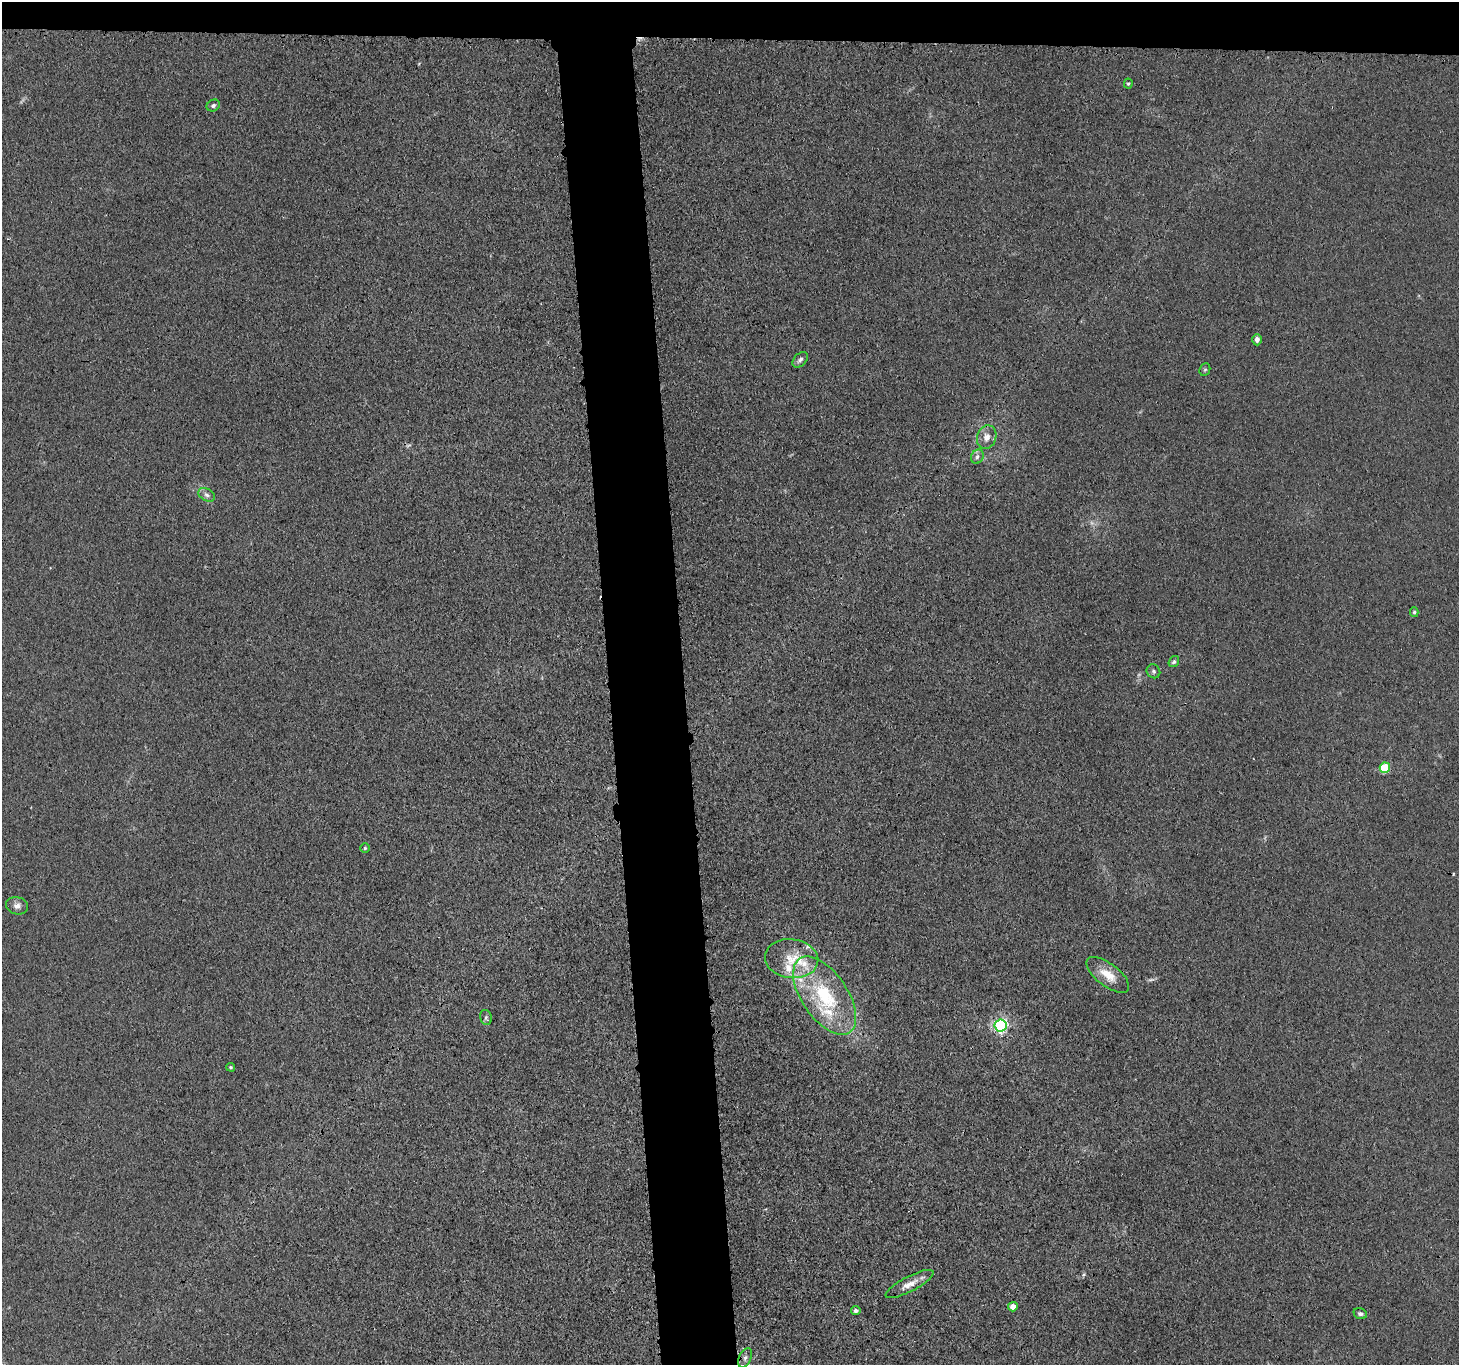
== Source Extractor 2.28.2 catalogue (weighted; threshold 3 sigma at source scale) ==
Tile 2 of 3 x 3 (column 2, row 1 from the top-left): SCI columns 1481-2937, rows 2865-4227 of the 4416 x 4389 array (HDU 1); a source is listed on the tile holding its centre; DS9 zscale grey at full resolution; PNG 1461 x 1367 px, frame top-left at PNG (2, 2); each listed source drawn as its Kron ellipse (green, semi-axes under 4 px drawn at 4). Shown black and unused: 8% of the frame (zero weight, under 3 of 4 exposures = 3% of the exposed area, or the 3 px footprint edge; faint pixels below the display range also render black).
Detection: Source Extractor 2.28.2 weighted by HDU 2 'WHT'; one run over the whole footprint, this tile lists its part. Background 0.0279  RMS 0.0041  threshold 0.0186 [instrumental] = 3 sigma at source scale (4.5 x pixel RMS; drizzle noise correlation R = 1.50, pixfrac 1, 0.05/0.05 arcsec/px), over >= 5 px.
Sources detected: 36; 3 too faint to see at this stretch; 2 cosmic-ray / hot-pixel residue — neither listed nor drawn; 6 inside a brighter listed object's ellipse — not listed separately; the other 25 listed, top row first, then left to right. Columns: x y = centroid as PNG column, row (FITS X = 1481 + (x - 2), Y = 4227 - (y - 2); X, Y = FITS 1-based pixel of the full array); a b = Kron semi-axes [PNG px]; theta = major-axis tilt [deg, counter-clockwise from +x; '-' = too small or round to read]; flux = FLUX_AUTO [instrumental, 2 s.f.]
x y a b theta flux
1128 84 5 4 - 0.57
213 105 7 5 32 0.99
1257 340 5 5 - 1.9
800 360 9 6 48 1.3
1205 370 6 5 - 0.66
987 437 12 9 74 3.4
977 457 7 6 - 1.3
207 495 9 6 -30 1.3
1414 612 5 4 - 0.59
1174 662 6 5 - 0.88
1153 671 7 6 - 1
1385 768 5 5 - 20
365 848 5 4 - 0.55
17 906 11 8 -13 2.1
792 959 27 19 -7 12
1108 975 25 11 -37 7.7
825 996 45 23 -56 36
486 1018 8 5 -77 0.99
1000 1025 6 6 - 96
231 1067 4 3 - 0.51
910 1284 27 7 28 4.4
1013 1307 5 4 - 5.4
856 1310 5 4 - 1.1
1360 1314 7 5 -21 1.1
745 1358 10 6 64 1.7